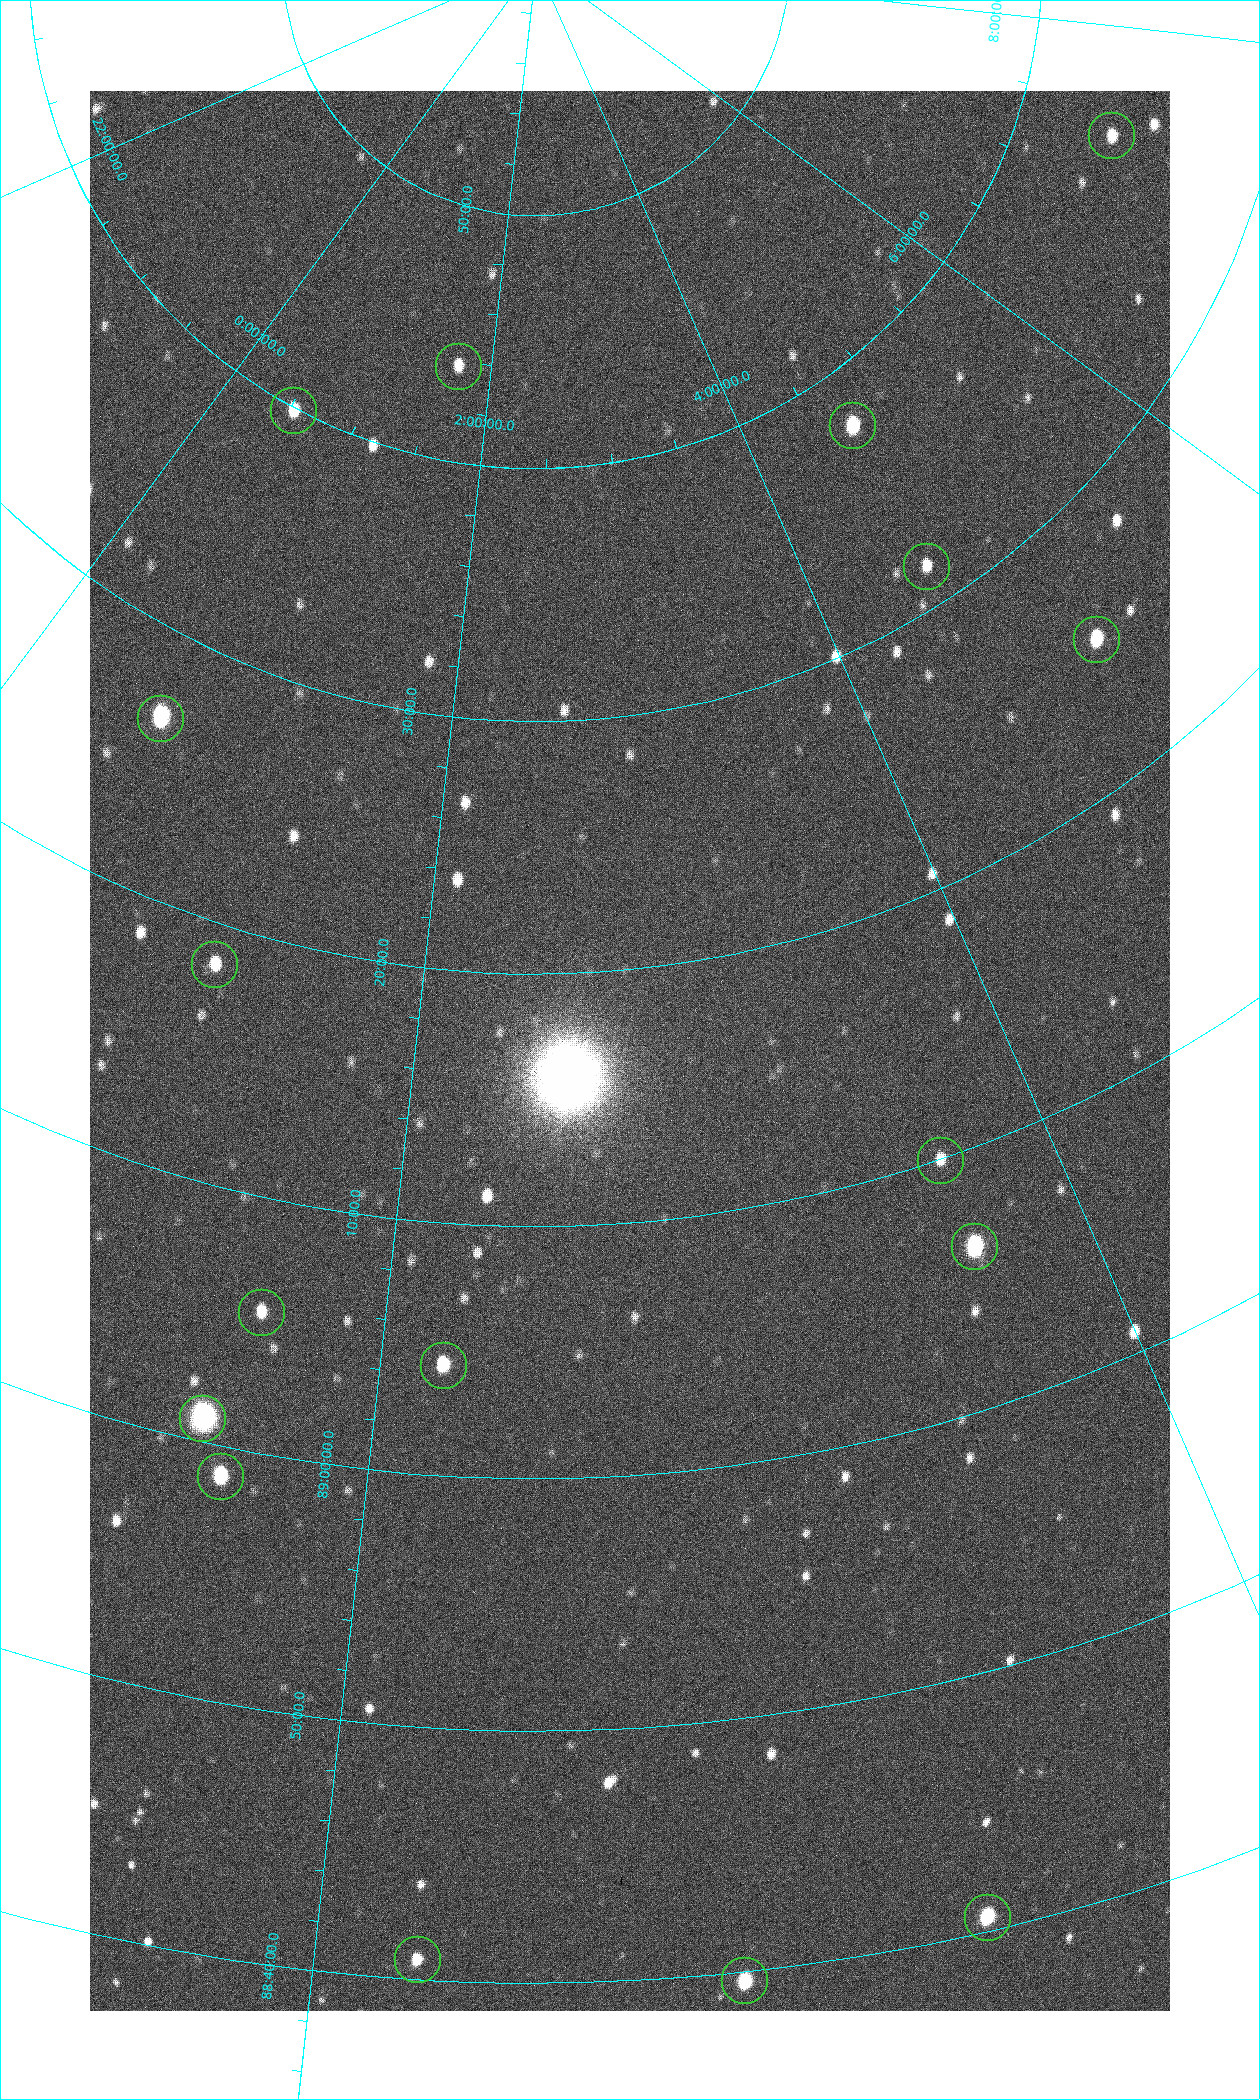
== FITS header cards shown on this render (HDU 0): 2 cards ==
NAXIS1  =                 1080 / length of data axis 1
NAXIS2  =                 1920 / length of data axis 2

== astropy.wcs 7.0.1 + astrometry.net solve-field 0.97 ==
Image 1080 x 1920 px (HDU 0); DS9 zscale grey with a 90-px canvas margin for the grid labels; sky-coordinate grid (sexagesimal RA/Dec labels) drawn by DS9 from the SOLVED WCS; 17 Tycho-2 reference stars matched to detected sources circled (green)
Header WCS: none
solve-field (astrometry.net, Tycho-2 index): SOLVED blind (the file carries no WCS)
Solved WCS: RA---TAN-SIP/DEC--TAN-SIP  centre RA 02:45:06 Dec +89:17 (41.27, +89.28 deg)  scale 2.37 arcsec/px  FOV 42.7' x 76.0'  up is +5 deg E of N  parity flipped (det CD > 0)
(file carries no celestial WCS; the grid is the blind solution)
Tycho-2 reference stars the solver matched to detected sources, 17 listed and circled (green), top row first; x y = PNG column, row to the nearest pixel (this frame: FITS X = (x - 90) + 1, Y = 1920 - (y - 91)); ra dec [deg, ICRS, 3 dp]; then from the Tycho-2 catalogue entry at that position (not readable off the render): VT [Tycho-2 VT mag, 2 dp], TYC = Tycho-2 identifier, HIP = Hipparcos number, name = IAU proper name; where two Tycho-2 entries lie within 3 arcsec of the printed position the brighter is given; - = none
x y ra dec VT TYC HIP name
1111 135 109.548 +89.604 10.58 4630-45-1 - -
458 366 25.399 +89.729 11.04 4627-64-1 - -
293 410 7.906 +89.665 10.51 4627-6-1 - -
852 425 70.692 +89.630 9.34 4629-37-1 - -
926 566 69.250 +89.526 11.02 4629-45-1 - -
1096 639 75.971 +89.421 9.41 4629-33-1 - -
160 718 9.931 +89.444 8.22 4627-49-1 3128 -
214 964 18.559 +89.307 10.52 4627-75-1 - -
940 1160 55.017 +89.166 11.19 4628-70-1 - -
974 1246 55.225 +89.105 8.15 4628-68-1 17195 -
261 1312 24.867 +89.092 10.76 4627-125-1 - -
443 1365 32.549 +89.073 9.84 4628-149-1 - -
202 1418 23.461 +89.016 6.47 4627-259-1 7283 -
220 1476 24.587 +88.980 9.00 4627-86-1 - -
987 1917 49.382 +88.676 8.64 4628-25-1 - -
417 1959 32.945 +88.680 10.72 4628-99-1 - -
744 1980 42.246 +88.661 8.90 4628-20-1 - -